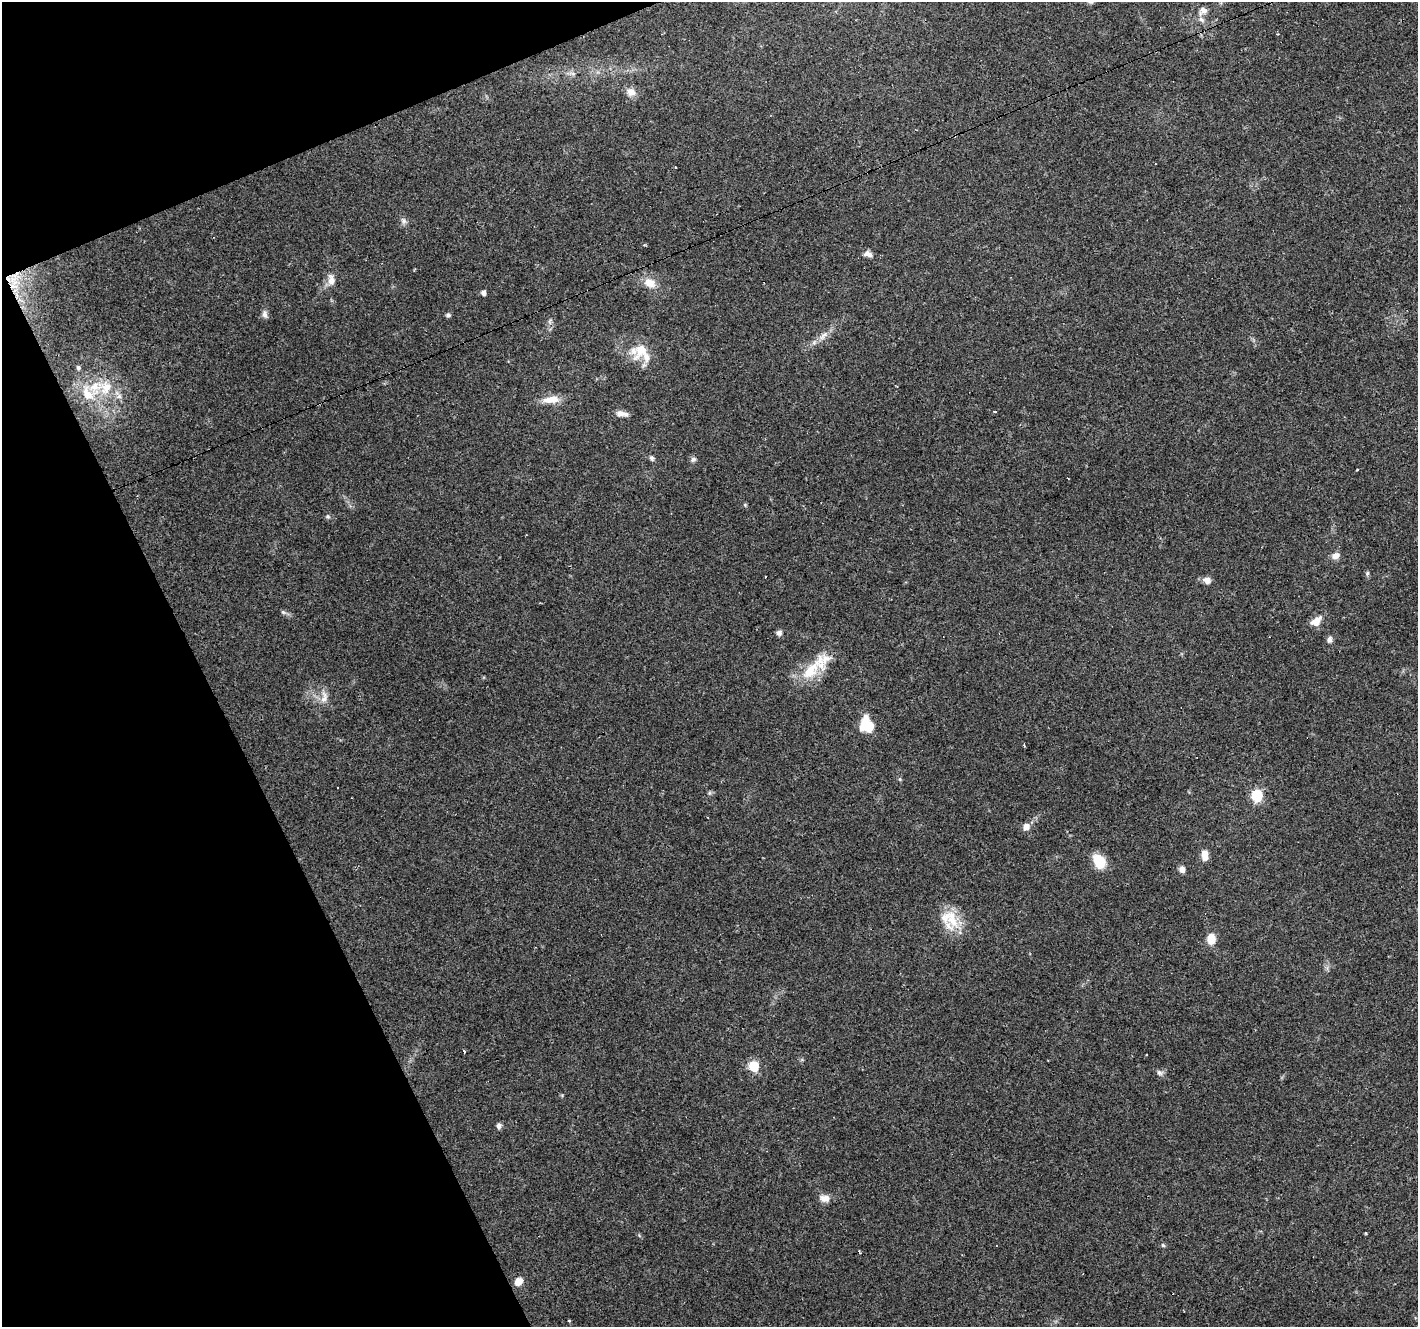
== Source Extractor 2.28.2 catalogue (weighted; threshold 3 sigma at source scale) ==
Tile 5 of 4 x 4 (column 1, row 2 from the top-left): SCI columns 1-1416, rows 2737-4061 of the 5664 x 5529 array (HDU 1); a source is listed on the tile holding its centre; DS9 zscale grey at full resolution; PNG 1420 x 1329 px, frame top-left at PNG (2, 2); no overlay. Shown black and unused: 20% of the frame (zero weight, under 3 of 4 exposures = <1% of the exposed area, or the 3 px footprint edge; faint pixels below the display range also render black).
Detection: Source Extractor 2.28.2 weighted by HDU 2 'WHT'; one run over the whole footprint, this tile lists its part. Background 0.117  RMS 0.0059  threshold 0.0265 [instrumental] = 3 sigma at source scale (4.5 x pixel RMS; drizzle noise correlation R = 1.50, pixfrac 1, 0.0396/0.0396 arcsec/px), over >= 5 px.
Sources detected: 64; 5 cosmic-ray / hot-pixel residue — not listed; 7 inside a brighter listed object's ellipse — not listed separately; the other 52 listed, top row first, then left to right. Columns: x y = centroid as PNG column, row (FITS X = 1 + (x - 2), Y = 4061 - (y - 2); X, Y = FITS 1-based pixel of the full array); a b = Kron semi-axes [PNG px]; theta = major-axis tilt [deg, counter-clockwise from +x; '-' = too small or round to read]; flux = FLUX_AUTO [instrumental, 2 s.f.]
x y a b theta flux
1203 11 14 10 55 4.4
573 74 7 4 -19 1.2
631 92 12 11 - 4
404 221 7 6 - 1.8
868 254 11 7 -21 2.8
331 280 15 9 -85 4.7
15 282 8 4 19 2.2
650 283 18 12 -27 7.9
483 293 5 4 - 2.4
265 315 9 7 -78 2.2
448 315 7 5 -16 1.1
550 321 8 4 54 1.2
823 336 17 7 41 4.8
641 350 24 15 59 13
78 368 4 4 - 1.2
106 388 20 16 67 13
87 394 21 13 -64 11
551 400 22 8 5 8.7
995 412 3 3 - 21
622 414 15 6 -10 3.7
651 458 6 5 - 1.4
693 459 8 6 27 1.6
1358 469 3 2 - 0.62
745 505 5 4 - 0.68
327 516 7 4 -18 0.99
1335 556 10 8 20 3.5
1367 573 8 4 82 1
1207 580 9 8 - 3.6
283 612 7 4 -44 1
1316 621 13 9 37 6.5
779 633 5 5 - 2.6
1329 640 9 6 75 2
810 671 39 18 40 21
324 697 19 9 89 5
867 725 16 12 -68 16
1024 745 3 2 - 0.78
900 779 5 3 - 0.66
1257 795 6 6 - 48
1026 826 9 8 - 3.8
1205 855 14 7 -89 4.1
1099 861 17 12 -58 13
1182 869 7 6 - 2.8
952 921 25 11 -45 13
1211 939 11 9 -89 7.9
464 1051 3 3 - 8.6
1146 1054 3 3 - 1.5
754 1066 6 6 - 28
1159 1073 9 6 -39 1.8
499 1126 7 6 - 2
824 1198 14 9 -8 4.2
518 1281 9 7 44 5.4
569 1321 4 3 - 0.45
Unlisted compact peaks at least as high as the median listed source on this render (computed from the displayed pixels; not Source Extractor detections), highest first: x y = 1163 1245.